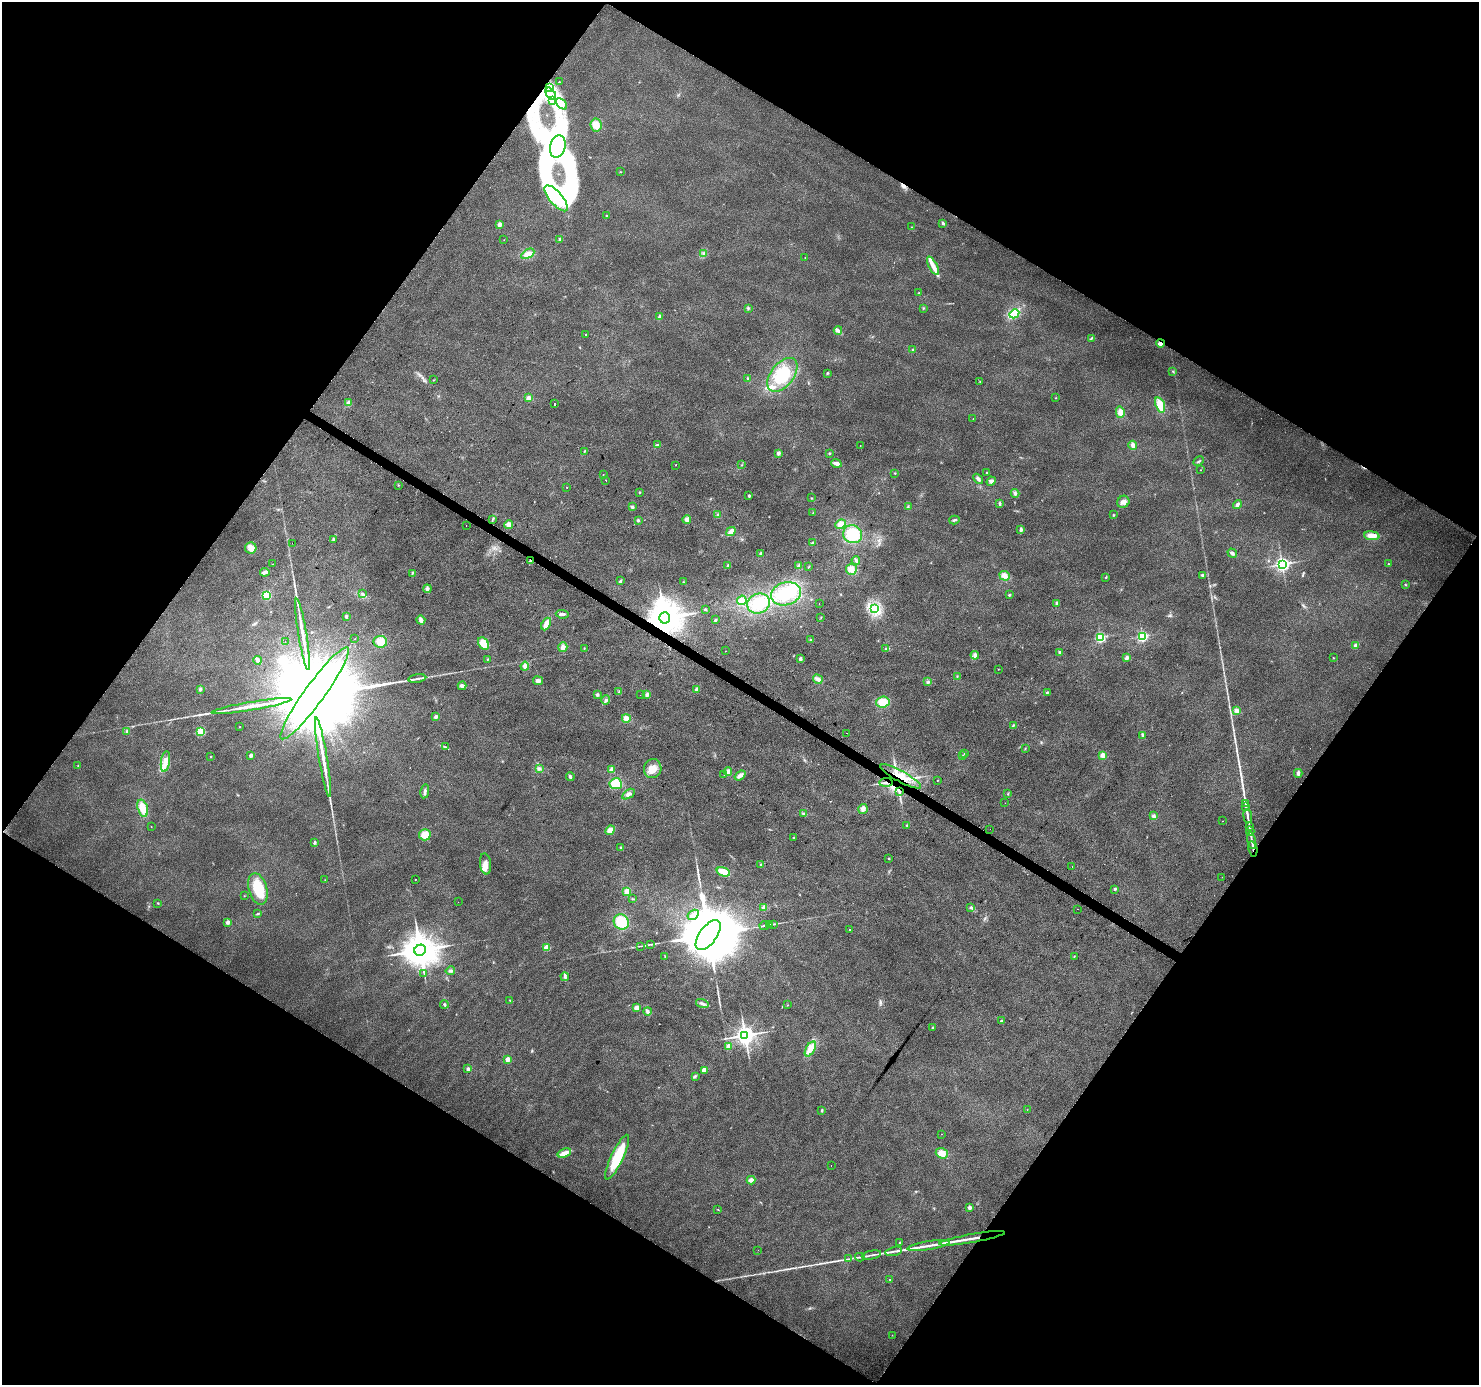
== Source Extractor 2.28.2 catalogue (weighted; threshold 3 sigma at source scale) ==
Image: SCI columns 1-5906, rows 188-5719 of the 5912 x 5973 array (HDU 1 of 3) = the unmasked area's bounding box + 8 px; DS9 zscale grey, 4 x 4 block average (1 PNG px = mean of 4 x 4 image px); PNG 1481 x 1387 px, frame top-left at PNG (2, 2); each listed source drawn as its Kron ellipse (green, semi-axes under 4 px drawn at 4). Shown black and unused: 49% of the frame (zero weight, under 2 of 3 exposures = <1% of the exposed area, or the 3 px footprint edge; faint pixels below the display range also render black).
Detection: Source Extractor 2.28.2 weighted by HDU 2 'WHT'. Background 0.0442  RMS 0.0086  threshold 0.0388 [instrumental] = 3 sigma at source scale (4.5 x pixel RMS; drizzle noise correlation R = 1.50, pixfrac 1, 0.0396/0.0396 arcsec/px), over >= 5 px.
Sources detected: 330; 11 inside a brighter object's white glare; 6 cosmic-ray / hot-pixel residue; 2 long thin detections or spike segments (spike, bleed or trail) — neither listed nor drawn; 2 coinciding with a brighter row at this scale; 18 inside a brighter listed object's ellipse — not listed separately; the other 291 listed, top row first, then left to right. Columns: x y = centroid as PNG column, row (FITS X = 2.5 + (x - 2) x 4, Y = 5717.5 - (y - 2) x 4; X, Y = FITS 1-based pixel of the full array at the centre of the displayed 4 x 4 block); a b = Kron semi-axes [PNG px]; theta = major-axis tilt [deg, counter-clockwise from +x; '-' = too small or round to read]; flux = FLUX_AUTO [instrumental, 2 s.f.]
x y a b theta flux
559 82 2 2 - 3.9
550 88 3 2 - 8.9
551 94 7 4 -52 35
552 100 3 2 - 4
561 104 7 4 -42 26
596 125 6 5 - 48
558 146 11 7 75 110
621 172 2 2 - 1.8
556 198 16 6 -49 410
607 216 2 2 - 11
943 223 3 2 - 7.9
500 224 2 2 - 83
911 227 2 2 - 2
560 239 2 2 - 33
504 240 2 2 - 0.8
528 254 7 4 31 46
704 254 3 2 - 6.6
805 258 2 2 - 1.4
933 266 10 4 -62 34
919 293 2 2 - 2.1
748 308 3 2 - 5
923 308 2 2 - 4.4
1014 314 5 3 - 130
659 317 4 3 - 8.7
838 330 4 3 - 12
586 334 2 2 - 6.2
1091 338 3 2 - 4.9
1160 343 4 3 - 19
913 349 2 2 - 4.4
1173 371 2 2 - 2
827 373 3 2 - 4.7
782 375 20 11 52 210
748 379 3 2 - 5.8
434 380 2 2 - 2.1
980 381 2 2 - 1.4
529 398 4 3 - 20
1056 398 2 2 - 1.8
349 403 2 2 - 130
555 403 2 2 - 2.9
1160 405 8 4 -71 75
1120 412 5 4 - 32
973 419 2 2 - 1.9
657 445 3 2 - 9.9
1133 445 4 3 - 22
860 446 2 2 - 2.1
585 451 2 2 - 1.8
778 453 4 3 - 12
830 453 2 2 - 3.7
1199 461 5 2 - 5.4
836 463 5 3 - 22
675 465 2 2 - 15
741 465 2 2 - 1.8
1200 470 2 2 - 2.8
895 473 2 2 - 3.2
986 473 2 2 - 5.9
603 474 2 2 - 3
978 479 6 3 -49 15
606 480 2 2 - 4
991 481 5 4 - 13
398 485 2 2 - 2.4
567 487 2 2 - 6.6
639 492 2 2 - 3.6
1015 493 4 3 - 11
749 496 2 2 - 22
811 498 2 2 - 3.1
1123 502 6 5 - 27
999 503 4 2 - 5.4
1237 505 5 2 - 17
908 506 3 2 - 4.9
632 507 3 3 - 8
813 512 2 2 - 2.3
718 515 3 3 - 7.6
1113 515 2 2 - 4.6
492 519 3 2 - 3.8
687 519 4 4 - 18
638 520 3 3 - 5.6
954 520 5 2 - 7.8
840 524 5 4 - 34
509 525 4 4 - 22
466 526 2 2 - 1.3
1021 530 4 2 - 14
731 531 5 3 - 31
853 534 9 9 - 130
1372 536 8 4 -6 50
333 539 3 2 - 4.5
292 543 2 2 - 1.5
812 543 4 3 - 9.4
251 548 5 5 - 30
1232 553 5 2 - 14
760 554 3 3 - 9
856 560 4 2 - 6.1
531 561 3 2 - 11
272 564 2 2 - 3.9
1282 564 3 2 - 1700
1389 564 2 2 - 2
728 566 3 2 - 6.8
799 566 4 3 - 13
808 567 2 2 - 3
851 569 5 5 - 32
265 572 5 3 - 20
412 573 3 2 - 3.9
1202 575 3 2 - 8.2
1005 576 5 4 - 24
1105 577 2 2 - 3.4
620 581 3 2 - 7.9
683 582 2 2 - 2
1406 585 2 2 - 2.3
427 589 4 3 - 15
362 593 3 2 - 5.7
786 594 15 11 17 150
266 595 2 2 - 410
1009 595 2 2 - 15
742 600 5 4 - 36
759 603 11 10 - 110
819 603 2 2 - 1.3
1057 603 3 3 - 9.8
705 609 2 2 - 4.9
875 609 3 3 - 46
562 614 6 2 -5 16
346 616 3 2 - 9.1
821 617 2 2 - 2.4
664 618 5 5 - 12000
421 620 5 3 - 21
715 620 2 2 - 6
546 624 7 3 63 42
303 634 36 2 -81 88
1142 636 2 2 - 690
1100 637 2 2 - 730
355 638 2 2 - 6.7
810 640 2 2 - 3.1
285 642 2 2 - 3.8
380 642 6 6 - 59
483 643 7 5 -59 60
1356 645 2 2 - 43
563 647 5 4 - 19
584 648 2 2 - 2.5
886 649 2 2 - 11
726 651 2 2 - 2.1
1060 653 3 3 - 12
975 655 4 3 - 15
1127 658 4 3 - 16
1333 658 2 2 - 2
487 659 2 2 - 2.8
800 659 3 3 - 12
258 660 4 2 - 22
525 666 4 3 - 19
998 669 2 2 - 1.7
957 676 2 2 - 1.7
417 678 9 2 8 15
818 679 5 3 - 23
538 681 5 3 - 16
928 682 3 2 - 4.7
462 686 4 3 - 19
200 689 3 2 - 8.8
696 690 3 3 - 13
619 692 2 2 - 4
1047 692 3 2 - 5.2
315 693 56 10 54 330000
597 694 3 3 - 8.3
647 694 4 3 - 14
640 695 2 2 - 1.3
606 700 5 3 - 11
883 702 6 5 - 81
252 706 40 2 9 120
1236 710 4 3 - 19
436 717 3 3 - 14
626 718 4 3 - 27
1013 725 3 2 - 5
240 727 2 2 - 2.5
127 731 3 3 - 8
201 732 2 2 - 400
847 733 2 2 - 2.8
1143 735 4 3 - 9.2
445 747 3 2 - 4.7
1025 749 3 2 - 3.3
965 753 2 2 - 8.3
251 755 2 2 - 48
1103 755 2 2 - 110
963 756 2 2 - 4.8
211 757 2 2 - 2.6
323 757 40 2 -80 100
165 762 10 4 82 37
78 766 3 2 - 3.8
539 769 4 2 - 7.8
612 769 4 3 - 14
653 769 9 8 - 52
728 772 4 4 - 18
1298 773 4 2 - 17
724 775 2 2 - 1.2
740 775 6 3 38 23
901 776 23 5 -29 110
570 777 4 2 - 11
938 780 2 2 - 3.5
886 782 7 2 3 12
616 784 6 5 - 94
425 791 7 3 79 12
899 791 4 2 - 6.3
1008 793 2 2 - 3.2
628 794 7 3 33 16
1005 803 2 2 - 1
1245 803 3 2 - 4.7
1246 807 2 2 - 3.9
143 808 9 5 -73 69
863 809 5 4 - 22
804 814 3 3 - 6.7
1154 816 3 3 - 11
1248 816 7 2 -83 12
1223 821 2 2 - 1
907 825 3 2 - 3.5
1249 826 3 2 - 4.3
151 827 2 2 - 1.3
990 829 2 2 - 0.86
610 830 5 4 - 26
1250 831 4 2 - 7.4
425 835 6 5 - 61
793 837 2 2 - 3.6
1252 841 8 2 -76 15
314 842 2 2 - 31
621 847 3 2 - 3.9
1253 849 8 2 -79 13
889 858 2 2 - 3.1
486 864 10 5 -83 35
761 865 3 2 - 5.2
1072 866 2 2 - 5.3
723 872 7 4 -19 56
1222 877 2 2 - 0.96
325 880 2 2 - 1.7
415 880 2 2 - 2.7
258 889 16 9 -74 130
1115 889 2 2 - 21
627 891 2 2 - 150
244 896 2 2 - 1.4
633 899 3 2 - 3.7
458 902 2 2 - 0.9
158 903 2 2 - 3.4
971 907 3 2 - 2.2
764 908 2 2 - 130
1077 909 2 2 - 0.77
258 914 3 2 - 5
693 915 6 4 33 25
227 922 2 2 - 64
621 922 8 7 - 120
773 924 2 2 - 2.7
769 925 2 2 - 2.9
764 926 5 2 - 6.6
849 930 2 2 - 8.1
708 935 17 8 53 84000
651 944 2 2 - 3.4
640 946 2 2 - 2.8
547 947 2 2 - 190
420 950 6 5 - 13000
1074 956 2 2 - 2.3
665 957 3 2 - 3.4
450 971 4 3 - 9.4
424 973 4 2 - 4.5
565 977 4 2 - 8
510 1000 2 2 - 3.8
444 1004 4 3 - 7
702 1004 6 2 -17 12
788 1005 2 2 - 1.2
637 1008 4 4 - 25
647 1011 4 3 - 13
1001 1021 2 2 - 14
932 1028 2 2 - 16
745 1035 3 3 - 3800
729 1046 2 2 - 110
810 1049 8 4 60 50
507 1059 2 2 - 91
468 1069 2 2 - 39
704 1070 2 2 - 94
695 1076 3 2 - 5.1
822 1110 3 2 - 5.2
1027 1110 2 2 - 1
941 1134 2 2 - 0.96
564 1153 7 3 19 44
942 1153 6 5 - 49
617 1157 24 6 65 200
831 1165 2 2 - 5.7
751 1180 4 3 - 18
970 1207 2 2 - 54
718 1210 2 2 - 2.2
972 1238 33 2 10 54
900 1243 2 2 - 14
929 1246 21 2 9 44
758 1250 2 2 - 0.97
894 1251 8 2 13 14
871 1255 10 2 11 13
860 1257 5 2 - 8.2
848 1259 2 2 - 2
890 1279 2 2 - 3.2
892 1335 2 2 - 1.1
Overlapping masked pixels (flux is a lower limit): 8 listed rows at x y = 1160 343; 531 561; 664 618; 901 776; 886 782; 899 791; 1253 849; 972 1238
Diffuse or blended objects may show on this block-average render without a row.